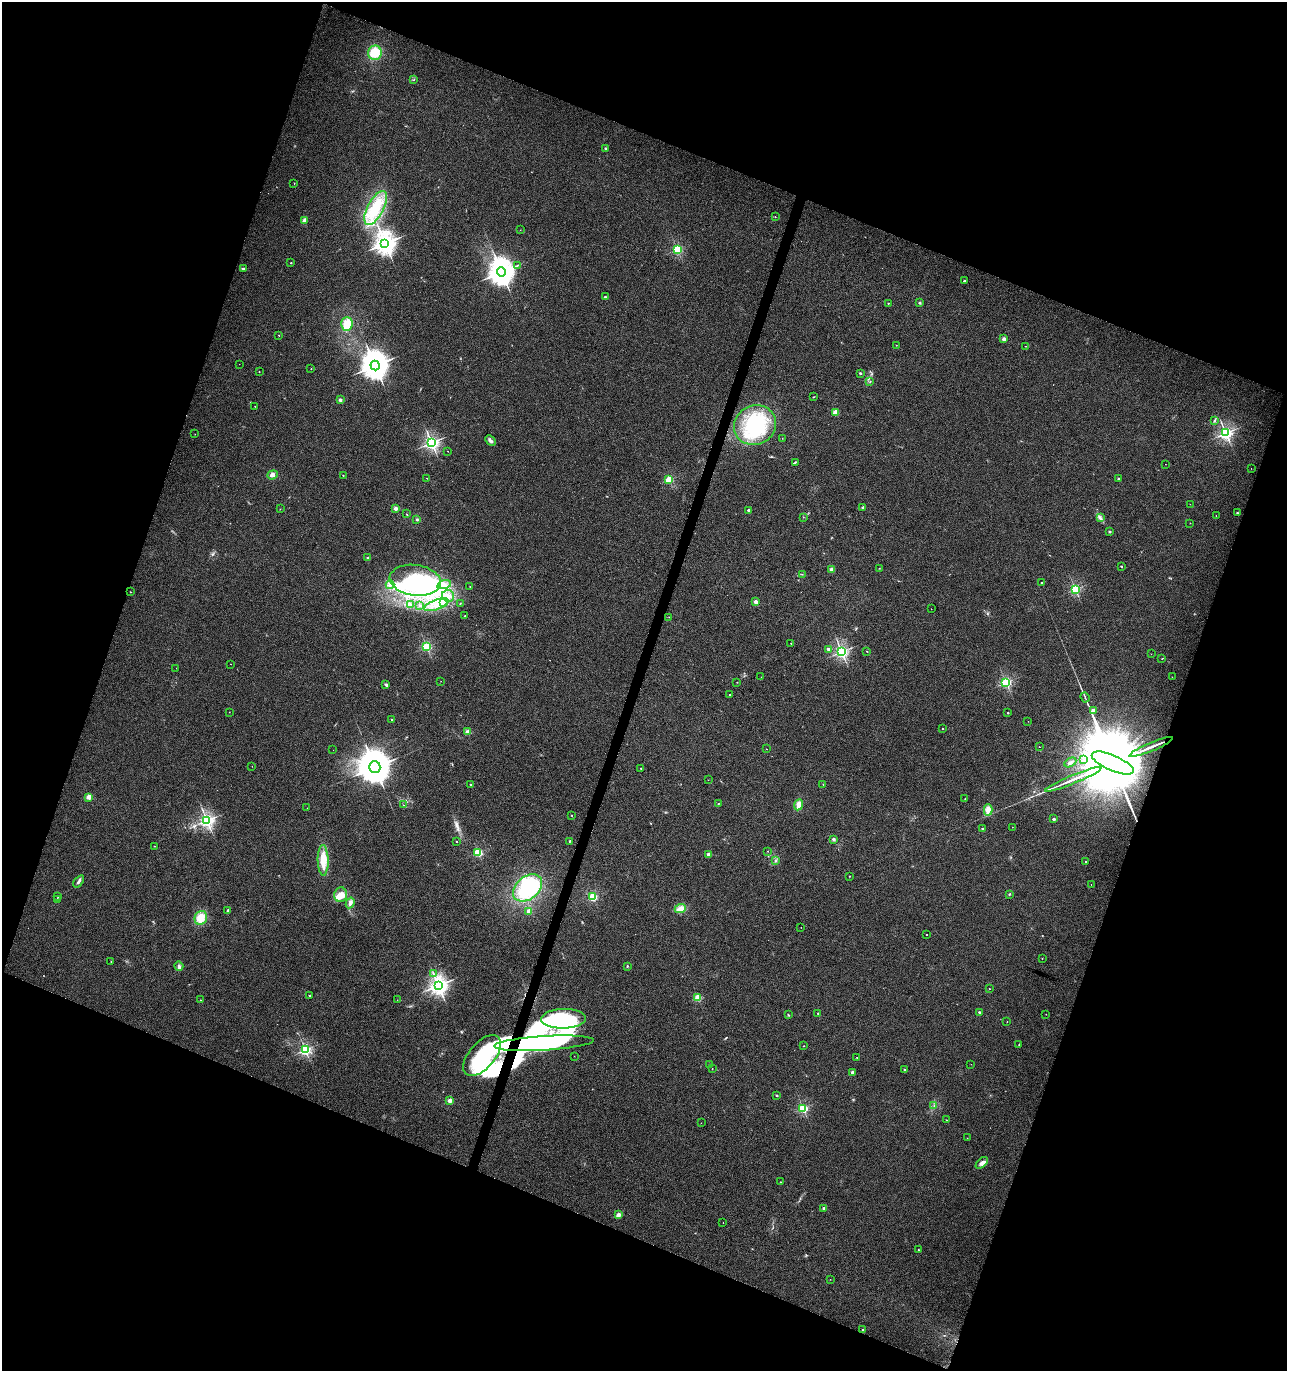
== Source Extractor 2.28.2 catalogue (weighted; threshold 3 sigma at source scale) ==
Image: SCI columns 277-5414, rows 1-5476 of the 5625 x 5484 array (HDU 1 of 3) = the unmasked area's bounding box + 8 px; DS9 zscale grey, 4 x 4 block average (1 PNG px = mean of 4 x 4 image px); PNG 1289 x 1373 px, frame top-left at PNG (2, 2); each listed source drawn as its Kron ellipse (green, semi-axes under 4 px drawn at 4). Shown black and unused: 41% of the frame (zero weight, under 3 of 4 exposures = <1% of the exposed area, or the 3 px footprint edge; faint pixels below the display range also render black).
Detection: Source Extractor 2.28.2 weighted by HDU 2 'WHT'. Background 0.0334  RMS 0.0091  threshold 0.0407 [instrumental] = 3 sigma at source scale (4.5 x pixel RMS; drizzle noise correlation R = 1.50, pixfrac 1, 0.0396/0.0396 arcsec/px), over >= 5 px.
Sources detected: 238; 1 too faint to see at this stretch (4 x 4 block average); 18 inside a brighter object's white glare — neither listed nor drawn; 3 coinciding with a brighter row at this scale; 12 inside a brighter listed object's ellipse — not listed separately; the other 204 listed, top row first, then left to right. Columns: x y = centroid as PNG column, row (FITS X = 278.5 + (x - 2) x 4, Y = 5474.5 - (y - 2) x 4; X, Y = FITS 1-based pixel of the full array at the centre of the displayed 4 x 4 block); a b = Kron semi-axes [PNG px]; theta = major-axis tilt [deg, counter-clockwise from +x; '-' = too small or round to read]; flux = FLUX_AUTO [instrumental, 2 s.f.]
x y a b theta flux
375 53 7 7 - 100
414 80 2 2 - 2
606 148 2 2 - 21
294 183 2 2 - 1.7
376 208 19 8 62 140
775 217 2 2 - 1.8
304 220 3 2 - 19
520 230 2 2 - 1.1
385 243 3 3 - 4700
677 249 2 2 - 660
291 263 2 2 - 8.6
517 265 3 2 - 3
243 269 2 2 - 7.3
501 272 4 4 - 8100
964 281 2 2 - 19
605 297 2 2 - 15
888 303 2 2 - 5.2
920 303 2 2 - 21
347 324 7 5 86 57
279 335 2 2 - 2
1004 339 2 2 - 64
896 345 2 2 - 2.5
1026 346 2 2 - 1.6
239 364 2 2 - 0.9
375 365 5 4 - 9400
311 369 2 2 - 3.8
259 372 2 2 - 4.2
860 373 2 2 - 16
870 382 2 2 - 2.1
813 397 2 2 - 2.3
340 400 2 2 - 50
255 406 2 2 - 1.6
835 412 2 2 - 110
1214 420 3 2 - 4.8
755 425 21 19 29 340
1226 433 2 2 - 1500
195 434 2 2 - 1.3
782 438 2 2 - 0.99
490 440 6 3 -45 14
431 443 2 2 - 1700
447 451 2 2 - 2
795 462 3 2 - 4.6
1165 464 2 2 - 0.87
1251 468 2 2 - 0.98
272 475 5 4 - 19
343 475 2 2 - 4
427 478 2 2 - 1.1
1119 479 2 2 - 26
669 480 2 2 - 340
1190 504 2 2 - 1.6
863 507 2 2 - 28
396 508 2 2 - 78
280 509 2 2 - 1.1
748 510 2 2 - 27
1237 513 3 2 - 4.8
406 514 2 2 - 2.5
1216 516 2 2 - 1.5
803 517 2 2 - 1.4
1100 517 3 2 - 5.8
417 519 4 2 - 6.8
1190 523 2 2 - 2.2
1110 532 2 2 - 22
368 558 2 2 - 28
1121 566 2 2 - 12
879 568 2 2 - 1.5
832 569 2 2 - 86
802 574 2 2 - 1.2
415 580 26 15 -8 370
1041 583 2 2 - 2.7
390 585 4 3 - 15
444 585 7 3 17 26
470 586 2 2 - 1.2
1075 589 2 2 - 760
130 592 2 2 - 1.4
448 596 6 5 - 35
443 602 3 2 - 280
756 602 2 2 - 91
460 603 2 2 - 2.2
410 604 2 2 - 4.4
419 605 2 2 - 3.7
436 605 13 5 20 49
931 609 2 2 - 1.1
465 616 2 2 - 4.5
669 617 2 2 - 1.3
791 643 2 2 - 4.2
427 647 2 2 - 640
828 649 2 2 - 40
867 651 2 2 - 2.7
842 652 2 2 - 1400
1151 654 2 2 - 1.2
1162 659 2 2 - 1.9
231 664 2 2 - 1.5
176 668 2 2 - 0.76
761 677 2 2 - 1.8
1172 677 2 2 - 1.8
441 681 2 2 - 1.1
737 682 2 2 - 3.5
1006 682 2 2 - 810
385 685 4 3 - 8.3
730 695 2 2 - 5.6
1085 697 5 2 - 6.4
1093 710 2 2 - 53
229 712 2 2 - 0.8
1008 713 2 2 - 10
391 720 2 2 - 2.7
1028 721 2 2 - 0.76
943 728 2 2 - 7
467 732 2 2 - 120
1039 747 2 2 - 2.6
1151 747 23 2 23 43
766 749 2 2 - 3.3
333 750 2 2 - 1.1
1083 760 2 2 - 2.6
1070 762 6 2 29 10
1113 763 22 7 -23 220000
252 766 2 2 - 1.3
375 767 6 5 - 15000
641 768 2 2 - 3
1073 779 30 2 23 59
708 780 2 2 - 1.2
823 784 2 2 - 1.8
471 785 2 2 - 13
89 797 2 2 - 150
965 799 2 2 - 2.5
719 803 2 2 - 1.9
404 805 2 2 - 1.8
799 805 5 4 - 33
307 808 2 2 - 2.2
988 810 6 4 -88 37
572 815 2 2 - 1.9
1054 819 2 2 - 31
207 820 2 2 - 1700
1012 827 2 2 - 1.2
982 829 2 2 - 16
833 839 3 2 - 9.3
456 841 2 2 - 3
570 841 2 2 - 4.3
154 846 2 2 - 1.8
767 851 2 2 - 3.3
478 852 2 2 - 460
709 854 4 3 - 12
323 860 15 5 -89 79
776 861 2 2 - 3.6
1085 861 2 2 - 2.2
849 876 2 2 - 5.5
79 881 7 2 52 11
1091 885 2 2 - 1.1
527 888 16 11 40 410
1009 894 2 2 - 3.5
340 895 7 6 - 44
58 896 2 2 - 2.2
593 897 2 2 - 460
57 899 2 2 - 2.4
350 903 5 4 - 17
680 909 6 3 23 28
228 911 3 2 - 12
528 911 4 3 - 16
201 918 7 6 - 71
801 927 2 2 - 0.88
926 934 2 2 - 4.1
1042 958 2 2 - 3.3
111 962 2 2 - 1.9
179 966 5 3 - 9.8
627 966 2 2 - 6.3
433 973 3 2 - 4.9
438 985 3 3 - 3100
989 989 2 2 - 3.9
310 996 2 2 - 3.8
698 998 2 2 - 280
200 1000 2 2 - 4
397 1000 2 2 - 2.7
979 1012 2 2 - 18
818 1013 2 2 - 7.2
1046 1014 2 2 - 2
788 1015 3 2 - 4.3
563 1019 22 10 2 390
1007 1022 2 2 - 2.7
544 1043 50 7 3 270
1019 1045 2 2 - 1.6
803 1046 2 2 - 5.6
305 1050 2 2 - 970
482 1056 24 12 50 340
574 1056 2 2 - 1.1
857 1057 2 2 - 2.6
710 1064 2 2 - 6.3
971 1064 2 2 - 0.96
712 1069 2 2 - 2
904 1069 2 2 - 9.5
852 1073 2 2 - 53
777 1095 2 2 - 4.7
450 1101 2 2 - 77
934 1106 2 2 - 3.9
803 1108 2 2 - 620
946 1120 2 2 - 4.3
701 1123 2 2 - 0.88
967 1138 2 2 - 1.5
982 1163 7 4 43 20
780 1182 2 2 - 2.1
824 1208 3 3 - 9.9
618 1215 2 2 - 97
723 1223 2 2 - 1.1
918 1250 2 2 - 7.4
830 1279 2 2 - 1
863 1329 2 2 - 8
Overlapping masked pixels (flux is a lower limit): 2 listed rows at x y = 1151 747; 482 1056
Diffuse or blended objects may show on this block-average render without a row.